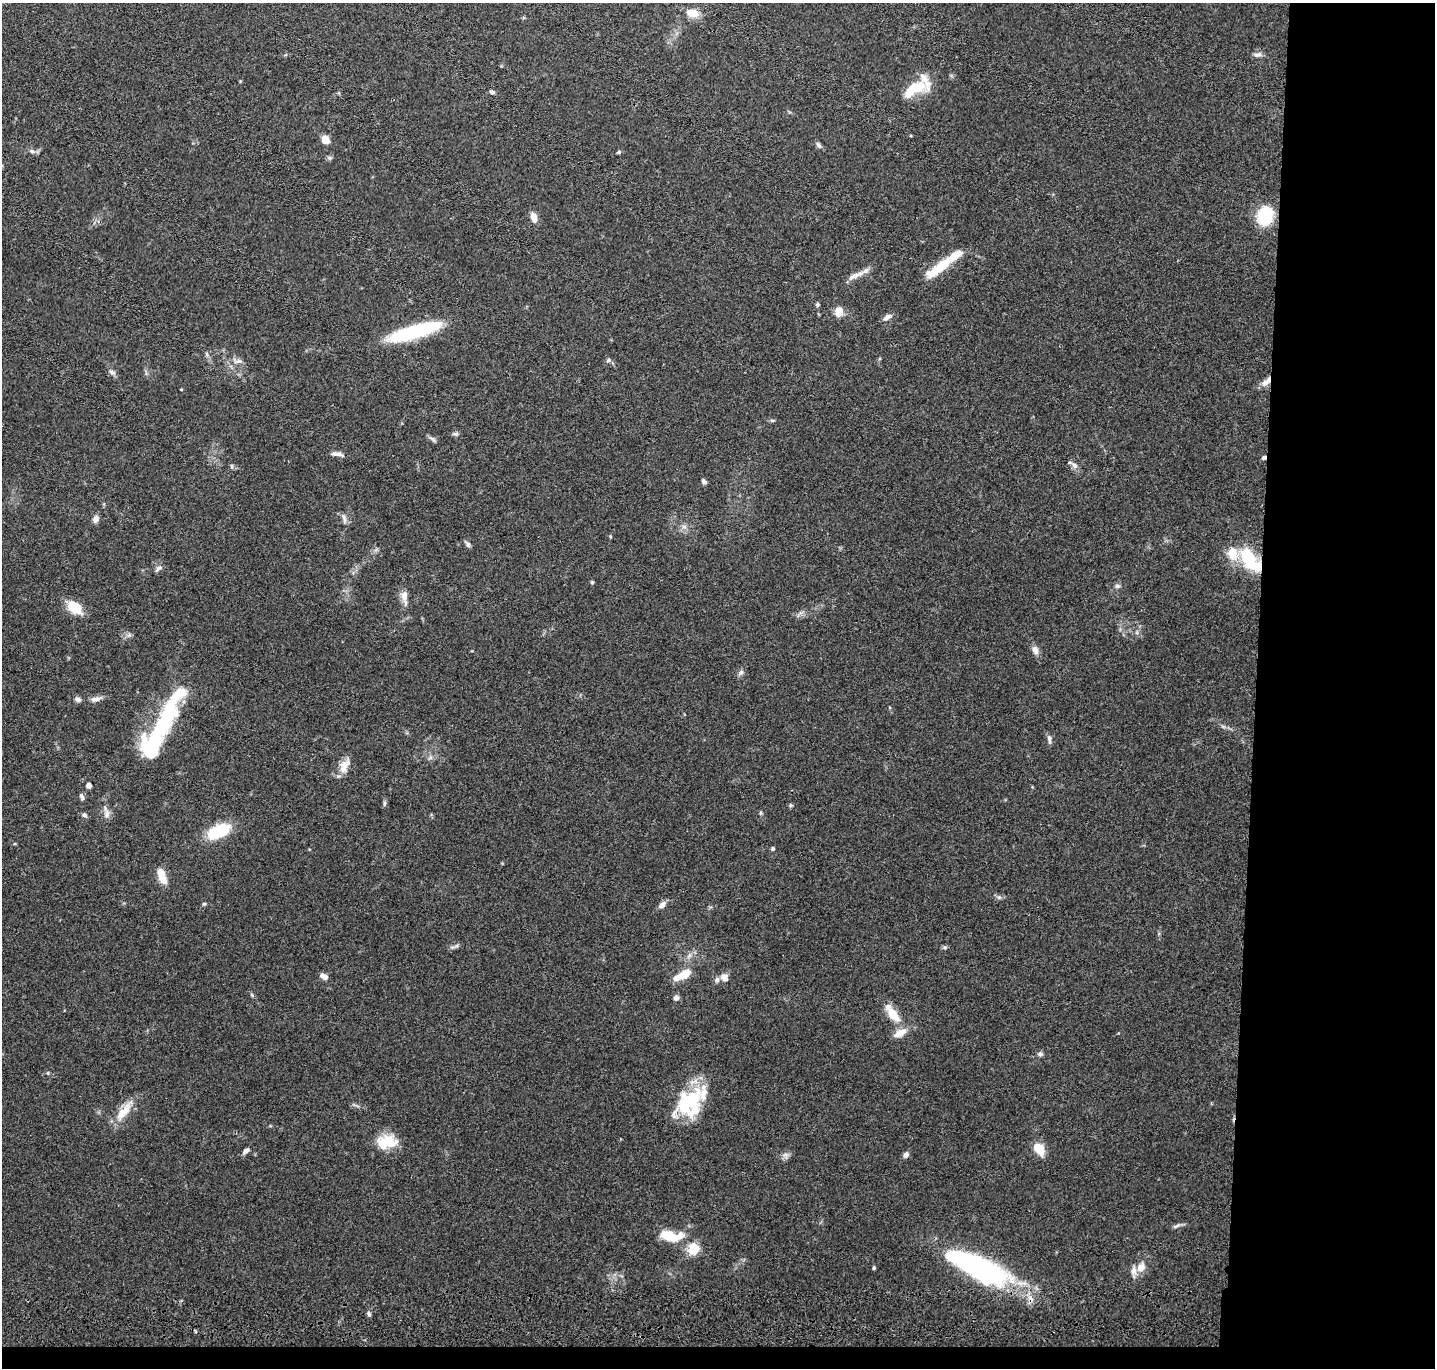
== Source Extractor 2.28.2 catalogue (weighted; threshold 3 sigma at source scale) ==
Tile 9 of 3 x 3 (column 3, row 3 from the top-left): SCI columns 2879-4311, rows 204-1569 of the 4324 x 4505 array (HDU 1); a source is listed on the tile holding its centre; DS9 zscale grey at full resolution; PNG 1437 x 1370 px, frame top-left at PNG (2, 3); no overlay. Shown black and unused: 14% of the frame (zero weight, under 3 of 4 exposures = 6% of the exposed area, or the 3 px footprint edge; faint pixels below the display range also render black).
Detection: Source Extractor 2.28.2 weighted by HDU 2 'WHT'; one run over the whole footprint, this tile lists its part. Background 0.0839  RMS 0.0062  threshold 0.0277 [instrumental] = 3 sigma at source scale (4.5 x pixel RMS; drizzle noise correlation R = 1.50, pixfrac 1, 0.05/0.05 arcsec/px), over >= 5 px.
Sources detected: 104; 5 inside a brighter object's white glare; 1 cosmic-ray / hot-pixel residue — not listed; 14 inside a brighter listed object's ellipse — not listed separately; the other 84 listed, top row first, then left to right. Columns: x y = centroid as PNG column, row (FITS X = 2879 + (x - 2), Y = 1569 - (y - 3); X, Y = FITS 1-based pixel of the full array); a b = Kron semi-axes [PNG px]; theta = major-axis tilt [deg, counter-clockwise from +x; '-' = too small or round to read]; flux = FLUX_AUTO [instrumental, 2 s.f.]
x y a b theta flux
692 13 15 10 -13 7.7
1258 55 11 6 9 2.3
916 87 24 11 22 19
492 92 7 4 -23 1.2
325 140 10 7 -32 5.7
818 145 9 5 -52 1.6
32 151 7 5 -22 1.6
619 152 6 4 18 0.92
1265 216 16 12 74 36
534 217 11 7 -75 4.9
939 268 36 9 37 20
854 276 18 7 27 4.3
817 304 5 5 - 1
839 311 12 9 74 5.8
888 317 13 6 29 2.6
414 332 52 11 17 61
207 354 7 4 -71 1.3
608 360 6 4 60 0.98
238 361 16 5 5 2.9
112 372 10 6 -23 1.8
1265 382 12 8 47 4
181 389 4 3 - 0.45
772 420 6 4 -1 0.85
456 434 8 5 -3 1.3
433 440 14 3 -42 1.4
336 454 16 5 -9 2.9
1264 458 6 4 35 1.2
1074 465 13 6 -42 2.6
232 466 7 3 -82 0.85
704 482 6 5 - 1.7
344 518 14 5 -81 2.2
96 519 8 6 72 3.1
684 527 7 4 0 1.5
468 545 7 6 - 1.6
1232 553 16 13 -71 11
1249 558 22 14 -66 28
158 569 12 5 37 1.8
592 582 5 4 - 0.73
1117 586 7 5 -13 1.5
404 595 12 8 -89 5.4
74 607 18 11 -41 14
1035 650 12 8 -66 3.3
741 672 8 6 46 1.8
78 699 8 6 -29 1.8
95 699 15 6 9 3.3
162 723 51 17 59 63
1049 739 13 4 -80 1.9
346 764 19 11 33 6.7
89 785 5 5 - 2.3
82 797 9 5 -64 1.4
384 803 8 4 82 1.1
791 805 5 5 - 0.83
761 813 6 4 -89 0.78
107 814 13 8 83 3.2
84 815 7 6 - 1.4
218 831 23 12 26 28
773 849 5 4 - 1
161 872 13 9 -61 5.9
999 897 6 6 - 1.3
204 904 6 4 39 0.85
662 905 10 6 41 3.2
456 946 7 4 18 1.2
945 947 6 4 44 1
322 975 6 5 - 2.6
683 975 21 8 26 12
724 978 10 8 -37 3.5
252 995 6 4 -72 0.77
676 998 7 7 - 2
892 1014 26 10 -55 12
1040 1054 7 6 - 1.5
693 1099 46 26 38 32
124 1111 34 11 51 11
387 1142 26 16 5 15
1039 1149 13 8 -50 12
246 1151 9 5 39 2.2
785 1155 7 4 19 1.7
906 1155 8 6 57 2.1
1177 1226 12 4 22 1.6
669 1236 22 11 -18 17
694 1249 11 10 - 13
979 1267 70 22 -25 130
1141 1267 11 10 - 5.8
874 1268 5 4 - 0.77
369 1314 6 5 - 1.2
Overlapping masked pixels (flux is a lower limit): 2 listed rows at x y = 1264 458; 979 1267